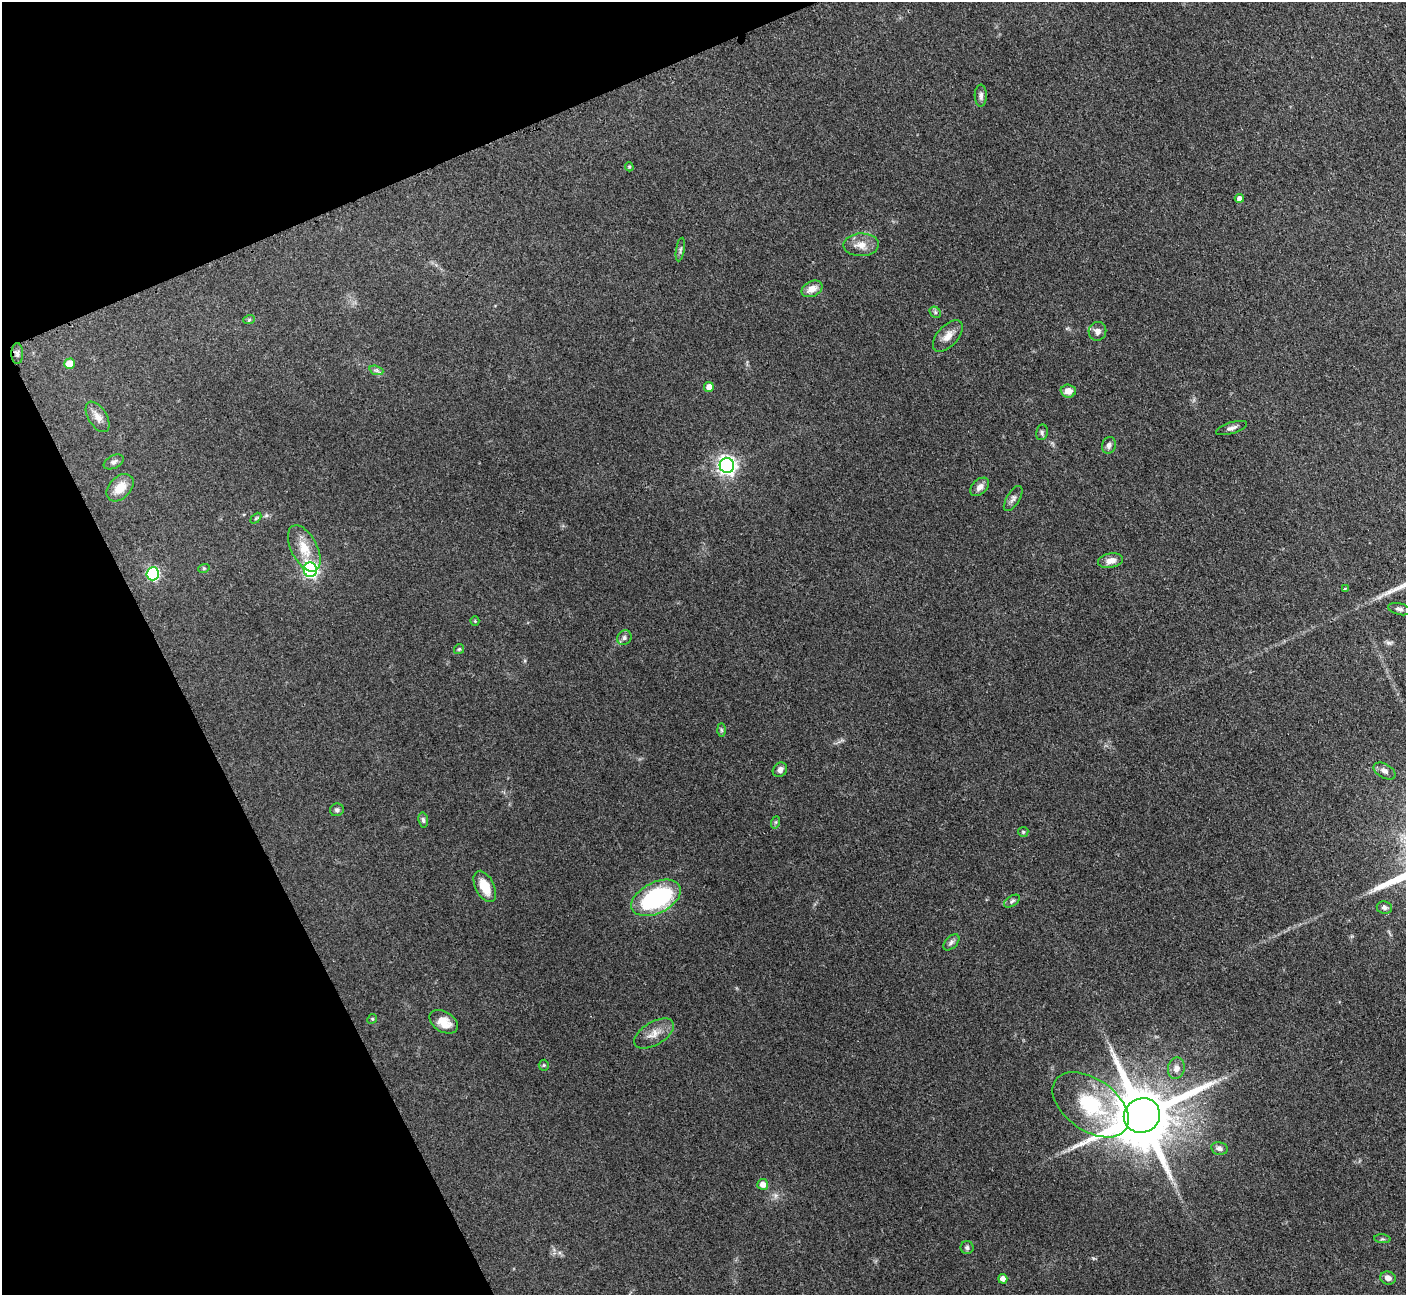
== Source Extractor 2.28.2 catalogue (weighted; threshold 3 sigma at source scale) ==
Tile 5 of 4 x 4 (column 1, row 2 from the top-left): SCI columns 17-1420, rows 2887-4179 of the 5648 x 5638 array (HDU 1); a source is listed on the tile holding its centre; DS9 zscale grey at full resolution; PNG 1408 x 1297 px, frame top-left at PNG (2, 2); each listed source drawn as its Kron ellipse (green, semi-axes under 4 px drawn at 4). Shown black and unused: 21% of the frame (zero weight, under 3 of 4 exposures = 2% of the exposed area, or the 3 px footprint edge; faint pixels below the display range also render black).
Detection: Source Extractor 2.28.2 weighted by HDU 2 'WHT'; one run over the whole footprint, this tile lists its part. Background 0.093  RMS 0.0063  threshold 0.0282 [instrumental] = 3 sigma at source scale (4.5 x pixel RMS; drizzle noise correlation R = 1.50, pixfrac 1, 0.05/0.05 arcsec/px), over >= 5 px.
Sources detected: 60; all 60 listed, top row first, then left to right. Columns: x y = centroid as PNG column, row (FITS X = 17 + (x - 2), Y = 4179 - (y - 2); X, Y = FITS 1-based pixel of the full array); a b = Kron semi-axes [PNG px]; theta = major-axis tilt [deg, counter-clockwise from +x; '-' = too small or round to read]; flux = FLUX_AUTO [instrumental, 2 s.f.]
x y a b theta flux
981 96 11 6 -89 2.2
629 167 4 4 - 0.82
1239 198 5 4 - 2.5
861 245 18 11 1 7.2
680 250 12 3 80 1.3
812 289 11 7 26 5.5
935 312 6 5 - 1.3
249 320 6 3 19 0.78
1097 331 9 8 - 3.1
948 336 19 10 47 6.2
17 354 10 6 89 1.9
69 364 5 5 - 12
376 370 7 4 -18 1.5
709 387 5 4 - 4.4
1068 391 7 6 - 5.7
98 417 17 9 -58 5.3
1231 428 16 5 18 2.6
1042 432 8 6 78 1.5
1109 445 8 7 - 2.3
114 462 11 6 27 2.1
727 465 7 7 - 270
980 487 11 7 44 3.8
120 488 16 11 47 10
1013 499 14 6 58 2.6
256 518 6 4 44 0.85
304 548 25 13 -63 12
1110 561 13 7 11 5
204 568 6 3 18 0.69
310 570 7 6 - 150
153 574 6 6 - 83
1345 588 4 3 - 0.87
1399 609 11 6 -14 2.1
475 621 4 4 - 0.68
624 638 8 7 - 1.9
459 649 5 5 - 0.94
721 730 6 4 -89 1.1
780 770 8 6 44 2.9
1385 771 12 7 -30 3.1
337 810 7 6 - 1.6
423 820 7 5 -82 1.5
776 822 6 4 71 0.79
1023 832 5 5 - 0.85
485 886 17 9 -63 12
656 898 26 15 27 77
1012 901 9 5 32 1.4
1384 907 8 6 -7 2.3
951 942 10 6 46 2
372 1019 5 4 - 0.74
444 1022 15 10 -31 9.2
654 1034 22 11 31 7.4
544 1065 5 5 - 0.81
1176 1068 11 8 78 3.9
1091 1105 43 25 -35 44
1142 1116 18 17 - 5400
1219 1148 8 6 -10 2.3
763 1184 5 5 - 4.1
1382 1239 8 3 -5 0.94
967 1248 6 6 - 1.6
1388 1278 8 6 -19 2.9
1003 1279 5 4 - 3.2